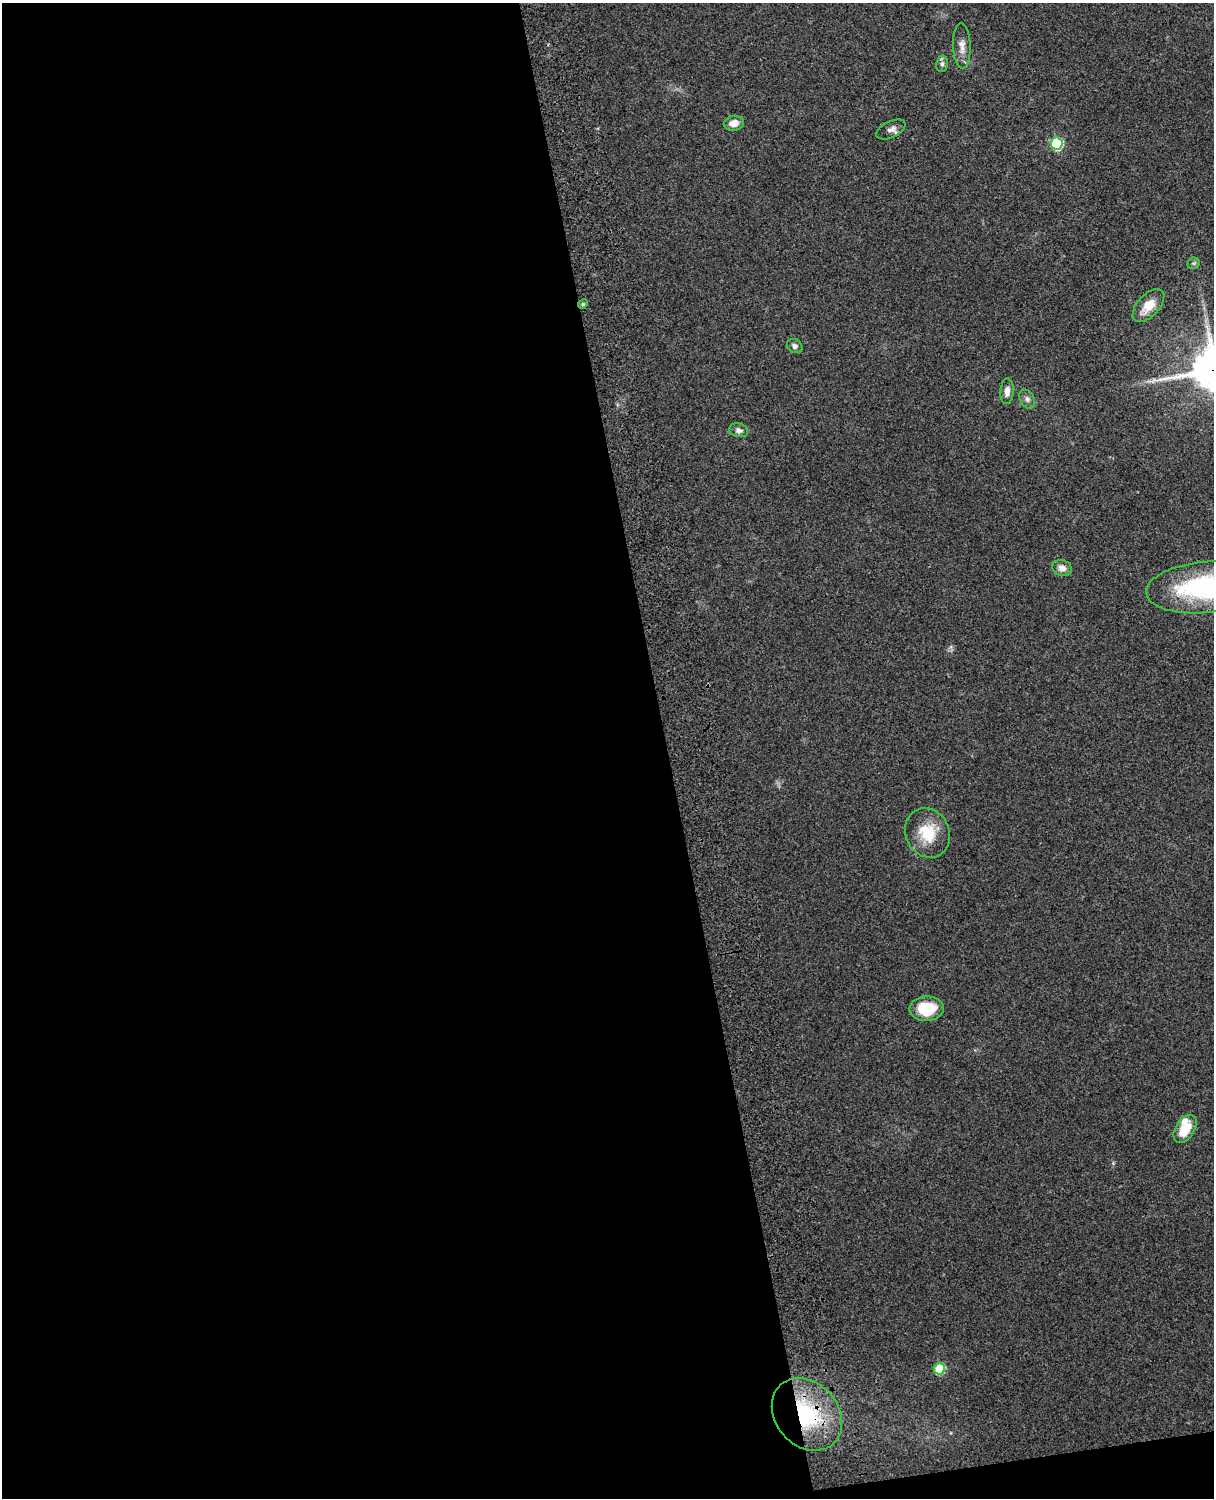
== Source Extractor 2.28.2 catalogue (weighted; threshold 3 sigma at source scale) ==
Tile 9 of 4 x 3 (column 1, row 3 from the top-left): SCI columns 119-1330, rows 164-1659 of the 5088 x 4927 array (HDU 1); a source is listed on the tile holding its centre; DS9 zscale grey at full resolution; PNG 1216 x 1500 px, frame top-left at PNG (2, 3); each listed source drawn as its Kron ellipse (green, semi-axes under 4 px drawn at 4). Shown black and unused: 56% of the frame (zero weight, under 3 of 4 exposures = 6% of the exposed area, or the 3 px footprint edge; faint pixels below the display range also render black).
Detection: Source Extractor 2.28.2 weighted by HDU 2 'WHT'; one run over the whole footprint, this tile lists its part. Background 0.217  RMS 0.0083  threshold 0.0375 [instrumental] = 3 sigma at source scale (4.5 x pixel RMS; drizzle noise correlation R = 1.50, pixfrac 1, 0.05/0.05 arcsec/px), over >= 5 px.
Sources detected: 20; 1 inside a brighter listed object's ellipse — not listed separately; the other 19 listed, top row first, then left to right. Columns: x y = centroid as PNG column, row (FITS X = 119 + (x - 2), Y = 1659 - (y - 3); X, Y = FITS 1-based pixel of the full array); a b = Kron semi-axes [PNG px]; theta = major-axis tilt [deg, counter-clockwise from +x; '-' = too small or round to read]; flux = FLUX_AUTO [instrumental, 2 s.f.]
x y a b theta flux
962 46 23 9 -88 7.3
942 64 8 5 81 2.4
734 123 10 7 8 7.4
891 129 16 8 25 4.8
1057 144 6 6 - 89
1193 263 6 5 - 1.5
583 304 5 4 - 1.2
1148 306 20 11 48 14
795 346 8 6 -34 2.6
1007 391 13 6 86 5.3
1027 399 10 7 -62 3.2
738 430 10 6 -12 3.3
1062 568 10 8 -19 5.1
1205 587 59 25 5 120
927 833 25 22 -64 27
927 1009 17 12 1 25
1185 1129 15 9 57 19
940 1369 5 5 - 48
807 1414 39 31 -49 74
Overlapping masked pixels (flux is a lower limit): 1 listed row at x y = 807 1414
Isophote crosses this tile's border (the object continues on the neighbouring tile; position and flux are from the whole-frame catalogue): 1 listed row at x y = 1205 587